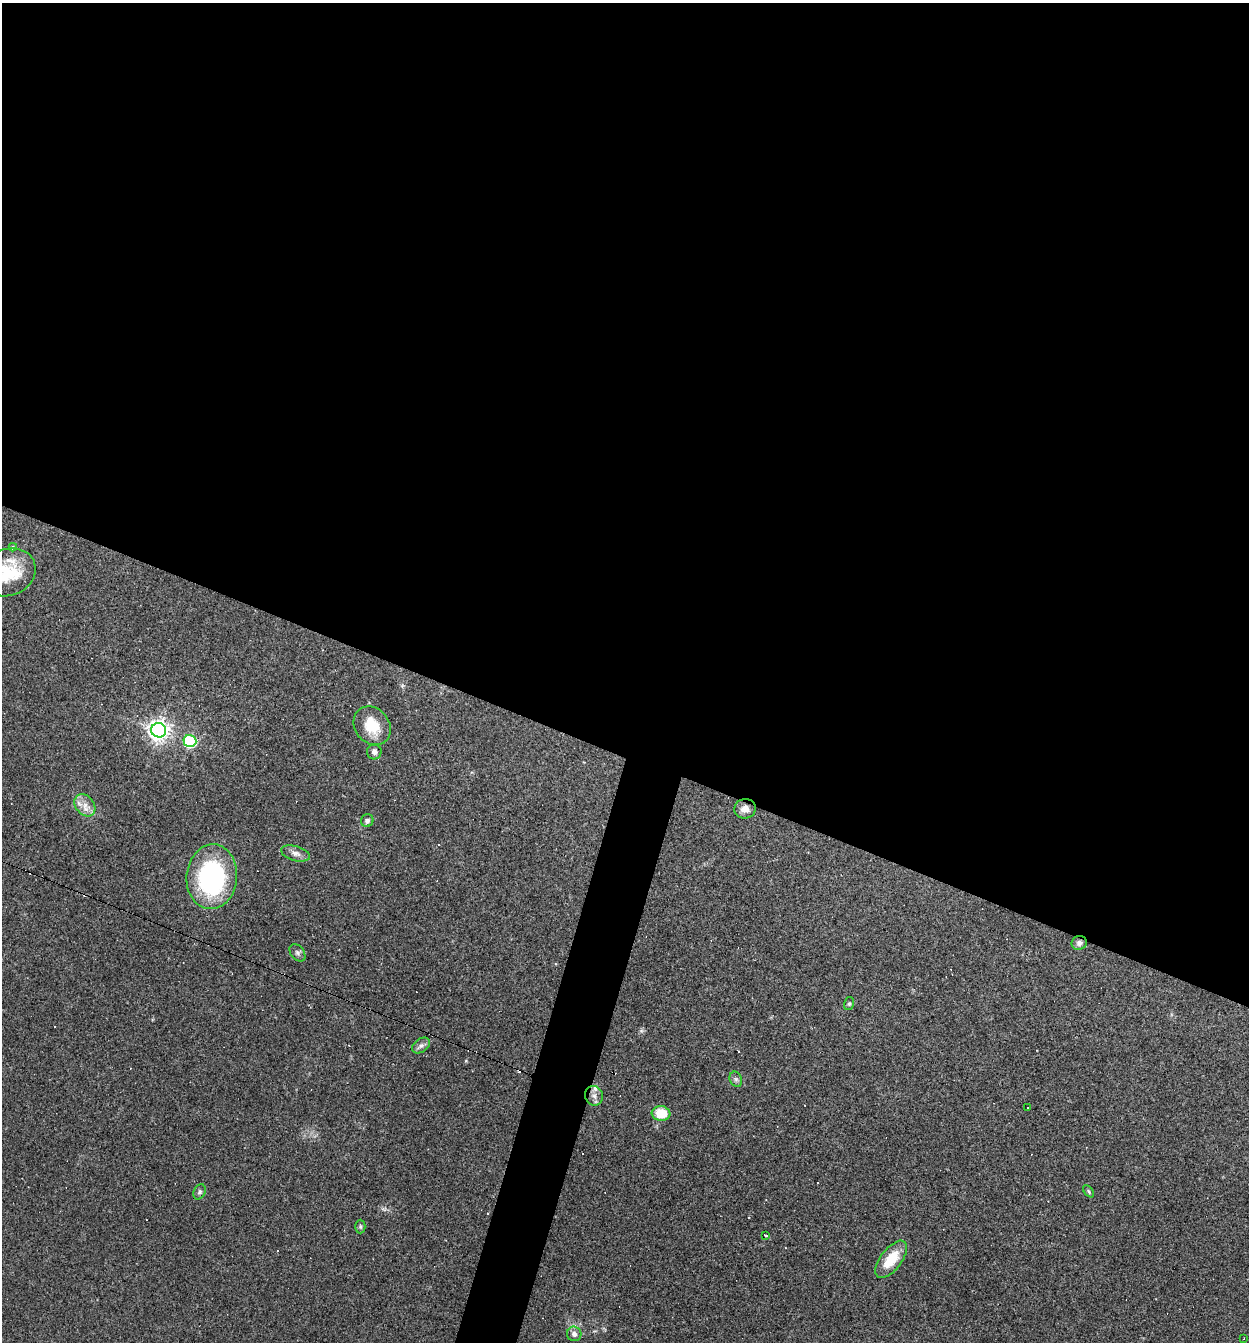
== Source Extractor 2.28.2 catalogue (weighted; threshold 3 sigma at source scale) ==
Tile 3 of 4 x 4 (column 3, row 1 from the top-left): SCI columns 2623-3869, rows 4020-5359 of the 5373 x 5359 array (HDU 1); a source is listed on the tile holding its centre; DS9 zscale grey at full resolution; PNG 1251 x 1344 px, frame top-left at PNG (2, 3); each listed source drawn as its Kron ellipse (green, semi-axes under 4 px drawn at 4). Shown black and unused: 58% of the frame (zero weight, under 3 of 4 exposures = <1% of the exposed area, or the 3 px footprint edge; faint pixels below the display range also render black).
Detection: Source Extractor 2.28.2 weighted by HDU 2 'WHT'; one run over the whole footprint, this tile lists its part. Background 0.0495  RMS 0.0057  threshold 0.0257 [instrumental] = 3 sigma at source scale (4.5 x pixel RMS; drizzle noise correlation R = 1.50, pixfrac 1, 0.05/0.05 arcsec/px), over >= 5 px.
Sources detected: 41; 14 cosmic-ray / hot-pixel residue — neither listed nor drawn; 1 inside a brighter listed object's ellipse — not listed separately; the other 26 listed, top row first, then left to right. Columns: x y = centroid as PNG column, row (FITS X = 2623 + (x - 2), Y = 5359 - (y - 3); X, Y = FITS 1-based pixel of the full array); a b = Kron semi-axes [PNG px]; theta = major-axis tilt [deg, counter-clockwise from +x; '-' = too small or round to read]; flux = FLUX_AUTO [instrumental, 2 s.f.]
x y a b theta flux
13 547 4 4 - 0.82
8 572 28 23 22 23
372 726 21 17 -52 15
159 730 7 7 - 380
190 741 6 6 - 60
374 752 7 7 - 1.9
85 805 12 9 -50 4.9
745 809 11 10 - 4.3
367 821 6 6 - 2
295 853 15 7 -15 3.1
212 877 32 25 85 84
1079 943 8 6 21 1.9
297 953 10 6 -52 1.6
849 1004 6 5 - 0.92
421 1046 10 6 36 2.1
736 1079 8 6 -69 1.6
594 1096 10 8 -63 2.9
1028 1108 3 2 - 0.69
661 1113 9 7 -6 14
1088 1191 7 4 -51 0.81
199 1192 8 5 63 1.4
360 1227 7 5 -89 1
766 1235 3 2 - 0.87
891 1259 22 10 52 15
574 1334 7 7 - 2.2
1244 1338 2 2 - 0.48
Overlapping masked pixels (flux is a lower limit): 2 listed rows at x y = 745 809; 1079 943
Isophote crosses this tile's border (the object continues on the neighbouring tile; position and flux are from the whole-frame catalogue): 1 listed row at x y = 8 572